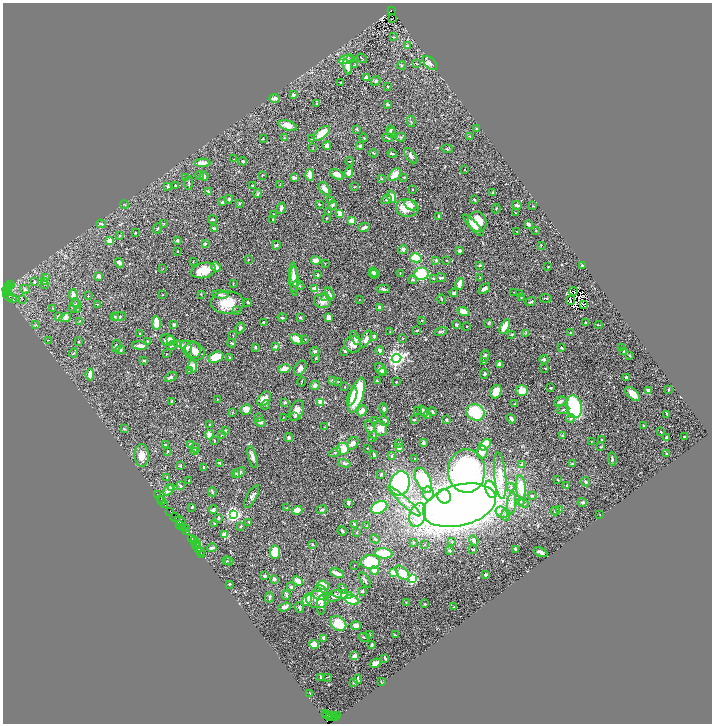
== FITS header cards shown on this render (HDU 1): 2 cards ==
NAXIS1  =                 1419
NAXIS2  =                 1443

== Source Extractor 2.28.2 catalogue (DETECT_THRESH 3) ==
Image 1419 x 1443 px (HDU 1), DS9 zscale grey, zoomed out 1/2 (1 PNG px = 2 x 2 image px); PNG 714 x 726 px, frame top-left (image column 2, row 1442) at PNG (3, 3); each listed source drawn as its Kron ellipse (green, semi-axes under 4 px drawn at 4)
Background 0.702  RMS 0.027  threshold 0.0818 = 3 sigma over >= 5 px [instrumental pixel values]
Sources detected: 632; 71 cannot appear on this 1/2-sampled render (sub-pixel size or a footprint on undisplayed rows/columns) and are neither listed nor drawn; of the other 561, the 500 brightest by FLUX_AUTO listed and drawn (61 fainter detections omitted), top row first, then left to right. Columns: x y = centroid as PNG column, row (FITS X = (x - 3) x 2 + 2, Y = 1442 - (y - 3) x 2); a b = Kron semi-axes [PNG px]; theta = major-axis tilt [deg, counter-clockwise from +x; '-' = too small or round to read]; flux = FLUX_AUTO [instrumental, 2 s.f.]
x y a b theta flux
391 11 3 2 - 200
392 19 2 1 - 3.9
393 37 4 2 - 3.5
407 46 3 3 - 8.2
362 58 5 2 - 3.5
346 59 7 4 22 81
351 59 3 2 - 4.8
416 63 4 2 - 3.7
430 63 9 5 -44 19
355 65 3 2 - 2.4
401 65 4 3 - 6.1
347 67 8 4 -74 33
366 77 4 3 - 13
376 81 5 3 - 8.1
340 82 2 2 - 4.2
387 86 3 2 - 2.9
293 95 3 3 - 15
275 98 5 3 - 21
316 103 2 2 - 3.8
388 104 3 2 - 9.4
411 121 5 3 - 5.9
288 125 9 5 -17 45
357 129 3 3 - 5.8
476 129 3 2 - 2.8
390 130 5 3 - 6.9
322 133 10 5 41 92
391 133 5 3 - 5.2
469 136 4 3 - 3.4
401 137 5 3 - 6.6
263 138 3 2 - 3.1
284 138 2 2 - 3.5
364 138 4 2 - 2.9
388 138 5 2 - 5.1
312 139 3 2 - 3
327 146 4 3 - 38
360 146 4 3 - 9
313 147 3 2 - 2.7
447 149 6 3 -4 6.4
373 153 4 2 - 6.3
392 154 4 2 - 6.6
411 156 8 4 -56 14
233 159 3 2 - 2.8
243 161 4 3 - 5.9
350 161 4 1 - 5.1
203 163 8 3 2 37
464 170 2 2 - 5.5
349 173 5 4 - 27
337 174 7 4 -33 38
200 175 4 3 - 9.4
262 175 2 2 - 2.4
310 175 6 3 -86 48
395 175 7 4 52 54
204 176 4 3 - 14
404 177 3 2 - 5.1
185 178 4 3 - 6.2
294 178 3 3 - 13
382 179 2 2 - 2.3
189 183 7 2 88 6.3
280 185 3 2 - 2.3
167 186 3 3 - 6.4
175 186 3 2 - 5.9
253 186 3 2 - 5.7
354 187 3 2 - 2.3
325 189 7 4 -55 25
413 190 2 2 - 2.6
208 191 3 2 - 9.9
493 192 3 3 - 4.8
258 193 4 3 - 6.1
392 197 6 4 -67 61
229 199 4 4 - 7.4
386 199 6 3 23 8.2
474 200 2 2 - 9.5
331 201 2 2 - 33
223 202 3 2 - 12
239 203 3 3 - 5.1
124 204 4 2 - 2.7
319 204 3 2 - 4.8
333 205 5 3 - 12
411 205 6 4 -34 31
517 205 5 3 - 11
532 206 3 2 - 2.8
281 208 6 3 74 14
407 208 11 9 -6 91
496 209 5 2 - 4.4
329 212 3 2 - 3.6
340 213 3 2 - 57
515 213 2 1 - 2.6
274 214 2 2 - 3.9
438 216 3 2 - 7
272 219 3 3 - 4.8
326 219 3 2 - 2.2
213 220 4 2 - 8.1
352 221 3 3 - 50
477 222 10 9 - 130
164 223 2 2 - 8.6
101 224 5 3 - 11
528 224 4 2 - 15
474 225 14 4 -47 50
214 228 3 3 - 18
364 228 6 3 19 15
157 229 5 2 - 4.6
536 230 2 2 - 2.7
517 231 2 2 - 3.8
136 232 2 2 - 3.2
119 235 3 2 - 4
177 240 3 3 - 8.9
109 241 2 2 - 150
205 244 4 3 - 10
276 245 4 3 - 9.3
541 245 3 2 - 2.8
403 249 5 4 - 13
177 251 2 2 - 2.8
460 251 3 2 - 16
416 258 6 4 -16 270
248 260 3 2 - 2.7
316 260 5 3 - 33
436 260 3 3 - 7.4
447 260 2 2 - 4
193 261 2 1 - 2.3
119 263 5 4 - 23
325 263 2 2 - 2.3
480 265 3 2 - 6.3
582 265 2 2 - 10
216 267 5 4 - 33
548 267 2 2 - 4.1
163 269 3 2 - 2.2
203 270 12 7 12 130
374 272 6 3 -36 7.1
400 273 3 2 - 3.2
374 274 4 4 - 8.3
421 274 7 6 - 210
318 275 3 3 - 10
99 276 4 4 - 18
46 277 4 3 - 11
293 277 15 4 -88 48
433 278 3 2 - 5.6
441 278 5 3 - 7.1
480 278 3 2 - 3
412 280 4 3 - 9.2
294 281 15 4 -89 42
34 282 4 3 - 7.1
44 282 4 3 - 6.3
11 284 2 1 - 34
44 284 3 2 - 2.8
233 284 3 2 - 3.6
460 284 6 4 75 41
299 285 6 3 -27 7.1
7 287 2 1 - 46
10 287 3 2 - 78
315 288 2 2 - 100
25 289 5 4 - 9.4
383 289 6 3 0 9.6
484 289 7 3 38 18
7 290 4 2 - 660
573 291 4 1 - 2.6
8 292 2 1 - 74
514 292 2 1 - 3.4
454 293 4 3 - 16
519 293 3 2 - 2.6
163 294 3 2 - 2.7
201 294 3 2 - 3.8
221 294 8 4 -5 15
330 294 6 3 -66 14
73 295 5 3 - 33
8 296 5 2 - 88
88 296 2 2 - 2.9
325 297 4 3 - 6.2
521 297 3 2 - 4.5
12 298 5 3 - 7.2
546 298 6 2 -3 4.6
23 299 2 1 - 30
442 299 5 1 - 3.3
359 300 2 2 - 2.4
571 300 5 1 - 2.6
323 301 9 7 -5 27
248 302 3 2 - 4.3
531 302 5 2 - 6.8
227 303 16 11 0 120
76 304 3 2 - 3
97 304 3 1 - 2.3
74 305 7 4 72 11
583 305 2 1 - 2.4
379 307 3 3 - 20
53 308 2 2 - 3.3
77 309 3 1 - 2.3
237 311 3 2 - 3.8
464 311 6 4 -20 40
58 317 3 3 - 16
115 317 3 3 - 8
119 317 7 4 8 11
300 317 3 2 - 8.7
328 317 3 3 - 22
65 318 6 4 16 23
282 318 4 2 - 11
422 320 2 2 - 2.9
80 321 3 2 - 2.7
264 322 4 3 - 5.4
586 322 2 2 - 3.5
156 323 7 3 -88 110
488 323 3 2 - 3.4
174 324 3 2 - 6.8
35 325 4 2 - 2.7
456 325 3 3 - 6.3
598 325 4 2 - 3.9
467 326 2 1 - 3
505 327 8 4 62 67
240 328 5 3 - 9
417 330 4 2 - 6.1
441 331 6 3 17 5.9
390 332 3 2 - 3.2
526 333 4 2 - 4.6
570 333 3 2 - 5.7
140 334 2 2 - 4.5
512 334 3 2 - 4.7
233 335 2 2 - 2.4
374 336 4 3 - 6.8
355 338 7 3 -60 16
403 338 2 2 - 3.8
171 339 4 3 - 27
297 339 7 5 -26 49
305 339 2 2 - 3.5
366 339 9 4 60 22
48 340 2 2 - 2.8
168 340 7 5 -14 21
79 342 2 2 - 5.2
148 342 3 2 - 3.3
232 343 4 2 - 4.8
178 344 3 2 - 3.4
353 344 8 8 - 41
172 345 6 3 15 8
116 346 6 3 78 11
140 346 8 3 -4 26
187 347 7 5 -62 19
255 347 4 3 - 6.5
275 347 2 2 - 12
562 348 3 2 - 4.4
621 348 4 2 - 5
121 350 5 3 - 5
193 350 8 7 - 30
380 350 4 3 - 15
194 351 11 9 -25 44
315 351 4 4 - 9.2
345 351 4 3 - 9.4
624 351 3 2 - 11
74 353 4 2 - 4.9
166 354 2 2 - 2.5
629 355 3 2 - 6.8
485 356 6 3 67 13
216 357 8 5 20 140
230 358 3 3 - 4.5
316 358 2 2 - 3.7
396 358 5 4 - 1800
544 359 4 3 - 11
144 360 3 2 - 5
483 362 2 2 - 15
499 364 4 3 - 27
193 366 6 4 -82 64
300 368 8 5 56 23
545 368 3 2 - 3.5
284 369 6 4 11 39
380 369 6 5 - 18
189 371 3 2 - 3.2
383 372 4 3 - 7.4
90 374 6 4 83 25
484 374 5 3 - 6.8
171 377 6 4 33 12
627 377 4 3 - 9.1
333 380 3 3 - 15
377 381 3 3 - 5.1
302 382 5 1 - 4
337 382 2 2 - 3.8
396 382 2 2 - 5.3
315 385 5 4 - 16
345 387 2 2 - 2.7
551 388 3 2 - 9.1
669 389 2 2 - 4.7
649 390 3 3 - 23
522 391 6 5 - 54
496 392 7 5 64 66
633 394 9 5 -43 44
356 395 18 6 72 270
352 397 10 3 69 44
264 399 8 5 49 53
217 400 3 2 - 3
171 401 3 2 - 4
321 402 3 2 - 200
560 402 6 4 26 15
285 403 3 2 - 10
515 404 3 2 - 3.8
265 405 5 3 - 6.8
574 407 11 7 -78 510
384 408 5 3 - 11
246 409 6 5 - 44
563 410 6 3 24 8.1
297 411 11 6 69 46
362 411 6 3 61 40
418 411 2 1 - 4.6
423 411 6 3 -50 25
432 411 4 3 - 6.5
232 412 3 2 - 3.1
476 412 9 8 - 210
667 414 3 2 - 7.7
295 416 3 2 - 3.6
427 416 3 3 - 8.9
258 418 2 2 - 7.7
283 418 3 2 - 2.6
511 419 5 2 - 11
571 419 4 4 - 8.5
375 420 2 2 - 7.3
414 420 3 2 - 7.8
447 420 3 2 - 7.5
384 421 5 4 - 16
260 422 5 4 - 13
209 424 2 2 - 6.2
644 426 2 1 - 3.8
325 427 2 2 - 2.4
381 428 7 6 - 44
124 429 4 2 - 6.1
371 429 10 4 -65 17
226 431 4 2 - 3.7
661 432 2 1 - 5.3
209 435 5 3 - 33
222 435 3 2 - 4.1
562 435 2 2 - 20
373 436 6 3 70 8.3
289 437 4 4 - 9.2
684 437 2 2 - 5.1
666 438 4 2 - 9.3
602 440 3 2 - 4.5
214 441 2 2 - 4.2
423 442 3 3 - 12
591 442 2 2 - 3.5
353 443 6 5 - 29
399 443 3 3 - 12
165 444 3 2 - 2.9
190 444 2 2 - 31
485 445 6 4 45 200
601 447 3 3 - 4.2
196 448 5 3 - 11
367 448 2 2 - 4.9
399 448 4 3 - 28
343 449 6 6 - 86
167 451 3 2 - 2.6
194 452 3 2 - 3.3
335 452 6 3 30 9.2
482 452 6 5 - 63
666 453 4 2 - 3.3
142 455 11 7 -88 45
374 455 3 2 - 10
391 456 4 3 - 5.4
253 457 11 4 -74 22
415 459 3 3 - 4.7
612 459 6 3 -84 8.2
220 463 2 2 - 8.9
344 463 6 3 -15 9.2
521 464 4 3 - 4.5
572 464 3 3 - 6.2
180 466 3 2 - 5.6
204 467 4 3 - 4.9
467 471 22 18 89 1200
239 472 6 4 37 14
235 474 4 3 - 4.5
381 474 3 3 - 14
500 476 23 6 -84 81
167 477 3 3 - 6.1
423 480 13 7 -64 280
558 480 3 2 - 3.4
189 481 3 1 - 3.5
586 482 5 3 - 8.6
400 483 12 9 73 720
180 486 4 3 - 8.3
566 486 2 2 - 2.3
511 487 4 3 - 6.9
521 487 12 5 -84 110
172 488 3 3 - 9.3
491 489 9 5 -71 860
168 490 6 4 55 36
212 492 5 2 - 5.1
157 494 2 1 - 27
428 494 7 5 -77 31
252 496 13 5 62 16
444 496 7 6 - 200
532 496 4 3 - 6.1
161 499 4 1 - 41
162 500 2 1 - 14
405 502 21 4 -43 50
521 502 4 4 - 12
582 502 4 3 - 9
348 503 4 3 - 8.2
512 503 11 4 85 22
524 503 5 3 - 5.1
165 504 3 2 - 64
460 505 37 20 15 5700
192 507 2 2 - 8.8
379 507 8 5 26 350
287 508 3 2 - 2.3
559 509 4 3 - 4.3
213 510 4 3 - 11
297 510 5 4 - 68
322 510 5 3 - 9.6
170 511 3 1 - 81
555 511 4 2 - 3.7
502 512 6 5 - 21
233 514 3 3 - 1600
600 514 2 1 - 2.4
418 515 12 8 73 67
506 515 6 4 -88 11
175 518 4 2 - 67
218 518 3 3 - 6.7
180 521 6 3 -30 170
249 523 4 2 - 4.9
180 524 3 1 - 85
214 524 4 3 - 5.4
354 524 3 2 - 6.4
241 526 3 2 - 5.7
367 526 3 2 - 2.6
183 528 3 2 - 66
186 529 3 2 - 44
342 531 5 3 - 5.6
187 532 3 2 - 140
357 533 2 2 - 2.3
225 535 2 2 - 170
192 538 3 2 - 17
375 539 5 3 - 5.4
195 541 2 2 - 100
474 541 5 2 - 12
413 542 3 3 - 3.9
452 542 2 2 - 12
197 543 3 2 - 51
312 544 4 2 - 4.8
195 545 3 2 - 84
424 545 2 2 - 2.6
196 546 4 3 - 130
212 548 5 2 - 15
199 549 2 1 - 58
516 549 3 2 - 8.4
449 550 3 2 - 7.4
473 550 3 2 - 4.5
200 552 2 1 - 26
275 552 6 5 - 110
540 552 7 3 -25 15
384 553 9 5 -5 160
202 554 2 1 - 23
227 561 3 2 - 3.4
229 561 4 2 - 4.9
370 562 9 7 -3 200
354 565 2 2 - 3.8
374 571 4 3 - 29
337 573 7 2 -23 38
393 573 4 3 - 53
402 573 8 5 -47 80
485 575 3 3 - 6.1
264 576 2 2 - 26
412 578 3 3 - 710
274 579 3 3 - 13
365 580 9 2 -58 7.1
298 581 5 4 - 44
229 584 3 2 - 3
323 585 6 4 -17 79
291 587 3 3 - 11
343 589 5 3 - 9.4
362 591 4 3 - 4.6
320 593 7 7 - 29
342 594 11 4 -9 25
286 595 5 4 - 6.5
334 596 8 5 18 21
269 597 5 4 - 7
307 599 6 4 64 140
317 599 11 8 -3 40
352 600 8 4 -16 130
406 603 3 2 - 2.4
425 604 3 2 - 4
321 605 10 4 89 21
284 607 6 3 19 16
454 607 3 2 - 2.3
299 608 5 2 - 4.6
338 623 9 6 -35 140
356 626 5 4 - 29
369 634 4 4 - 7
395 635 3 2 - 2.9
364 637 6 2 -13 6.8
324 638 3 2 - 25
314 645 5 4 - 56
372 645 4 2 - 17
355 656 3 3 - 29
385 658 3 2 - 7.4
375 663 6 3 27 23
320 677 3 2 - 6.6
327 677 4 2 - 2.4
358 679 5 2 - 11
381 682 4 1 - 2.8
354 683 2 2 - 3.8
310 693 3 2 - 2.4
326 714 2 1 - 23
327 715 3 1 - 100
329 716 2 1 - 430
333 716 2 1 - 250
337 716 3 1 - 24
329 718 3 2 - 510
336 718 2 2 - 37
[61 fainter detections neither listed nor drawn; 71 sub-pixel or undisplayed-footprint detections neither listed nor drawn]